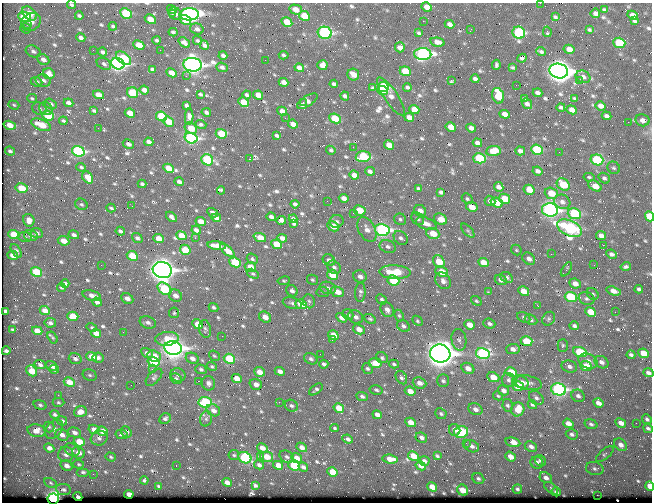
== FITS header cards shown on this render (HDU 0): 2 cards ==
NAXIS1  =                  650 / Width of table row in bytes
NAXIS2  =                  500 / Number of rows in table

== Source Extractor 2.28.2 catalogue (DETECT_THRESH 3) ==
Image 650 x 500 px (HDU 0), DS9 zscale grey, 1 PNG px = 1 image px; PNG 654 x 504 px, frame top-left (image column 1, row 500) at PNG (2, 3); each listed source drawn as its Kron ellipse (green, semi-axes under 4 px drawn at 4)
Background 355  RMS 1.4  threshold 4.07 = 3 sigma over >= 5 px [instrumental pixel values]
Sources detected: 717; of the 717, the 500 brightest by FLUX_AUTO listed and drawn (217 fainter detections omitted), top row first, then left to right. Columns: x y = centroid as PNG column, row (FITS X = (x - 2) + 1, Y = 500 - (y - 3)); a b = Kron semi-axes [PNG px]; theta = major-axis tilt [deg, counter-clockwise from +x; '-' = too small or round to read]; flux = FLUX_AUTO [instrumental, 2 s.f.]
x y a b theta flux
540 3 2 2 - 270
72 5 4 3 - 160
427 7 5 4 - 890
296 9 6 5 - 840
172 10 5 3 - 150
604 10 4 3 - 150
29 13 8 5 -41 1500
126 13 6 5 - 4300
595 13 5 4 - 340
172 14 3 2 - 410
175 14 7 5 -30 400
189 14 10 6 2 30000
633 15 5 4 - 560
79 16 4 3 - 200
304 16 6 4 -27 2000
24 17 6 5 - 4500
555 17 4 3 - 150
150 19 6 4 -29 1000
185 20 6 4 -31 1500
423 21 2 2 - 460
635 21 4 3 - 190
31 22 10 8 34 640
287 22 6 4 -30 1700
27 24 3 3 - 170
450 24 5 4 - 420
113 26 4 3 - 150
25 28 5 4 - 180
197 29 7 5 -18 320
471 29 2 2 - 150
589 30 4 3 - 130
173 32 4 3 - 170
547 32 5 3 - 230
325 33 7 6 - 15000
419 33 4 3 - 170
519 33 6 6 - 9000
81 38 5 3 - 320
157 40 4 3 - 200
197 41 5 4 - 160
438 42 7 4 -12 500
184 43 6 4 -38 300
619 43 6 5 - 3800
139 45 6 4 -24 1300
204 45 5 4 - 270
400 47 5 5 - 500
569 49 5 4 - 780
93 50 2 2 - 360
160 50 2 2 - 590
33 51 8 5 -27 290
102 52 4 3 - 250
541 52 5 3 - 170
423 54 8 6 -2 17000
284 55 5 3 - 160
223 56 4 3 - 260
123 58 9 5 -38 3400
522 58 5 4 - 250
43 59 6 5 - 420
265 60 2 2 - 170
104 64 8 5 -29 210
118 64 7 5 -24 27000
193 65 9 7 -5 45000
322 65 5 5 - 830
496 65 5 3 - 180
222 67 6 4 -23 250
512 67 4 3 - 140
299 68 5 4 - 460
152 69 4 3 - 200
405 71 6 4 -22 2500
559 71 9 7 -14 69000
171 73 5 4 - 780
49 74 6 5 - 750
353 75 6 6 - 820
186 76 2 2 - 210
583 77 7 6 - 400
475 79 4 3 - 270
451 80 3 2 - 510
43 81 8 6 -13 310
579 81 3 2 - 130
36 82 6 4 -23 220
284 82 5 4 - 490
334 84 4 3 - 220
516 85 2 2 - 220
383 87 5 5 - 5100
407 87 4 3 - 200
373 88 4 3 - 130
144 90 5 4 - 530
383 90 5 4 - 4200
132 93 6 5 - 4100
537 93 5 3 - 330
200 94 4 3 - 160
99 95 6 4 -17 740
247 95 4 3 - 230
258 95 5 4 - 810
345 96 4 3 - 230
391 96 22 6 -56 840
498 96 8 5 -74 2100
32 98 5 4 - 140
575 98 4 3 - 140
524 99 4 3 - 170
307 101 12 5 33 540
244 102 5 4 - 1800
68 103 5 3 - 290
303 103 3 2 - 500
51 104 6 5 - 290
527 104 6 4 -50 360
14 105 6 4 -19 140
186 106 4 3 - 200
600 106 5 4 - 560
561 107 4 3 - 190
39 109 7 6 - 230
46 109 7 6 - 260
414 109 5 4 - 760
572 110 5 4 - 610
94 111 4 3 - 160
282 111 5 4 - 590
206 112 5 3 - 270
130 113 5 4 - 1300
505 114 5 4 - 730
48 116 6 5 - 2700
161 116 6 4 -27 3800
606 116 5 4 - 300
189 117 8 4 88 440
409 117 5 4 - 730
285 118 2 2 - 240
335 118 6 4 -25 2300
642 120 7 6 - 520
63 121 4 3 - 170
169 122 6 4 -37 1400
628 122 2 2 - 300
201 124 5 4 - 200
293 124 5 4 - 640
10 125 6 4 -16 950
41 125 10 5 -21 2000
451 127 5 4 - 1000
98 128 2 2 - 140
191 128 6 5 - 1400
471 128 5 4 - 400
221 134 6 4 -19 2600
277 136 4 3 - 170
191 138 6 5 - 14000
149 142 4 4 - 370
477 143 5 4 - 390
128 144 6 4 -28 300
389 145 5 4 - 1000
353 147 2 2 - 190
331 150 5 3 - 180
537 150 6 5 - 5100
10 151 5 4 - 230
78 151 6 5 - 13000
493 151 7 5 7 1100
520 151 5 4 - 420
559 152 2 2 - 380
363 157 7 5 6 4900
479 158 6 5 - 4900
249 159 3 2 - 2800
207 160 6 5 - 6700
597 160 6 5 - 6700
81 167 5 3 - 160
169 168 5 4 - 1400
614 168 7 5 -39 190
370 171 5 4 - 300
537 171 5 4 - 320
354 175 5 4 - 700
88 177 7 4 -52 1200
589 177 5 4 - 150
604 178 6 5 - 230
179 182 4 3 - 270
142 184 4 3 - 170
563 184 7 5 -35 2900
595 186 7 4 -32 1300
499 187 5 4 - 460
22 188 6 4 -14 1800
418 188 3 3 - 140
221 190 4 3 - 130
529 190 5 5 - 1300
441 192 4 4 - 230
551 193 7 5 -18 1600
344 198 5 4 - 530
467 199 6 4 -45 180
504 199 6 5 - 1800
327 201 2 2 - 170
490 201 5 5 - 310
562 202 8 7 - 480
497 203 6 4 -19 1500
81 204 6 5 - 180
295 204 4 3 - 220
132 206 2 2 - 170
472 207 6 5 - 1100
111 208 4 2 - 140
360 210 6 5 - 1700
550 210 8 6 -9 27000
420 211 6 5 - 570
213 213 6 3 -31 400
353 213 2 2 - 190
574 214 7 5 -20 6700
649 216 5 4 - 2200
171 217 6 3 -42 250
271 217 4 3 - 310
216 218 5 4 - 530
293 219 4 3 - 190
400 219 6 5 - 190
418 219 7 5 -44 220
440 219 7 5 -26 1400
29 220 6 5 - 680
281 220 5 4 - 420
201 221 5 4 - 920
337 221 7 6 - 290
294 224 3 3 - 140
426 224 11 6 -20 660
333 226 6 5 - 1200
569 228 13 7 -26 17000
367 229 13 8 -61 740
196 230 5 4 - 380
382 230 7 6 - 21000
120 231 5 3 - 240
468 231 8 4 -48 180
37 233 6 5 - 300
433 233 7 5 -23 1400
14 235 6 4 -23 2100
74 235 5 4 - 280
31 236 7 5 -14 430
182 236 5 4 - 1200
601 236 5 4 - 580
25 237 7 4 -7 200
137 238 5 4 - 260
195 238 2 2 - 270
260 238 6 4 -22 1200
282 238 5 4 - 490
401 238 8 6 -45 280
159 239 5 4 - 1100
64 241 6 4 -24 940
277 244 5 4 - 2100
603 245 2 2 - 870
217 246 9 4 -6 1100
388 247 8 6 -22 310
185 250 5 5 - 2300
516 250 6 4 -47 130
16 251 8 4 -58 240
227 251 9 4 -41 1000
551 254 2 2 - 910
611 254 5 4 - 270
13 255 5 4 - 870
132 256 6 4 -27 2400
252 259 6 5 - 180
529 259 7 5 -41 430
329 260 6 5 - 370
439 261 7 5 -52 1800
235 262 6 4 -25 3800
484 262 5 4 - 1200
101 265 2 2 - 150
594 265 3 2 - 130
250 267 5 5 - 900
334 267 7 6 - 270
626 267 5 4 - 190
566 269 8 4 57 160
162 270 9 8 - 59000
36 272 6 4 -22 3100
395 272 15 7 -3 3200
442 272 6 5 - 1500
253 274 6 4 -29 150
332 275 6 5 - 2300
360 276 7 6 - 410
507 277 7 5 -31 230
312 280 6 4 -30 140
393 280 6 5 - 4800
501 280 6 5 - 380
284 281 6 4 9 130
443 281 9 7 -52 390
65 284 4 3 - 290
575 284 6 4 -26 600
61 288 4 3 - 150
328 288 8 6 -17 300
165 289 8 5 -38 4800
639 289 4 3 - 190
292 291 6 5 - 290
524 291 5 4 - 960
614 291 8 4 -16 630
323 292 6 5 - 140
337 292 7 5 -20 900
360 292 10 5 86 220
488 292 2 2 - 510
593 294 6 5 - 180
92 296 9 5 -17 510
175 296 7 5 -31 510
571 297 6 5 - 5300
127 298 6 5 - 510
381 299 5 4 - 180
587 299 8 6 -17 260
309 301 7 6 - 220
476 301 6 4 -38 150
97 302 5 4 - 340
292 303 10 5 -15 310
301 304 6 4 -22 2100
538 306 3 2 - 420
213 307 5 4 - 180
387 310 8 6 -58 470
6 311 4 3 - 250
45 311 5 4 - 690
590 312 5 4 - 1500
615 312 2 2 - 260
174 313 5 5 - 130
348 314 6 5 - 180
73 316 5 4 - 1900
399 316 6 4 -62 140
265 317 6 5 - 740
356 317 8 6 -32 330
342 318 6 4 -32 660
524 318 7 5 -33 220
370 319 6 4 -27 150
549 319 7 6 - 210
531 320 6 5 - 190
417 321 6 4 -42 140
148 322 8 6 -19 340
50 323 6 4 -11 270
198 324 5 4 - 1100
489 324 6 5 - 240
470 325 5 4 - 1100
403 326 7 5 -33 300
574 326 5 4 - 230
92 327 5 4 - 140
205 329 9 6 -79 210
359 329 6 5 - 650
13 330 4 3 - 130
37 331 5 4 - 1100
123 332 2 2 - 350
96 333 5 4 - 910
333 335 5 4 - 1100
222 336 2 2 - 630
53 338 6 4 -57 130
167 339 11 7 6 1500
332 339 3 2 - 370
459 340 11 7 -81 360
526 341 6 5 - 2300
563 345 6 5 - 140
173 348 9 7 -8 51000
513 349 7 5 4 440
6 351 4 3 - 260
580 352 7 5 -21 3900
147 353 6 4 -32 340
440 353 10 9 - 88000
643 353 5 4 - 1600
320 354 2 2 - 140
483 354 7 5 -12 14000
631 355 4 3 - 190
92 356 5 4 - 940
154 356 7 5 -23 1000
214 356 6 4 -40 140
98 358 6 5 - 270
192 358 7 5 -25 460
382 358 6 5 - 190
75 359 6 5 - 280
229 359 6 5 - 3800
311 359 7 5 -28 240
588 361 10 7 -24 600
153 362 6 4 -17 4100
601 362 7 5 -32 350
375 363 6 5 - 1500
324 364 4 3 - 260
394 364 5 3 - 160
40 365 6 4 -25 270
52 366 6 4 -35 350
212 366 5 4 - 130
586 366 6 4 -22 1700
569 367 8 6 -17 360
468 368 7 5 -30 680
54 369 5 4 - 240
152 369 3 2 - 180
201 369 6 4 -16 190
367 369 6 5 - 190
32 371 6 5 - 1700
280 371 5 4 - 440
259 372 6 4 -21 900
511 372 6 4 -27 1700
648 373 5 4 - 290
90 375 7 5 -22 150
178 375 7 6 - 310
154 377 10 5 46 230
493 377 6 4 -24 1200
401 378 7 5 -59 230
176 379 6 5 - 200
237 379 5 4 - 1300
443 380 6 6 - 200
508 380 7 6 - 270
198 381 2 2 - 330
69 382 6 4 -25 1100
208 383 7 6 - 350
419 383 7 5 -21 530
522 383 7 5 -37 490
527 383 15 7 -11 600
256 384 6 5 - 520
131 385 2 2 - 180
518 386 6 5 - 2400
316 389 8 4 39 190
558 389 7 6 - 18000
376 390 6 4 -13 180
503 390 6 4 -30 390
410 391 5 4 - 730
58 395 2 2 - 390
362 396 6 4 -24 210
498 396 5 4 - 130
578 396 7 6 - 320
536 398 8 6 -38 290
58 402 6 4 -1 140
205 402 6 5 - 7400
279 402 2 2 - 240
598 403 5 4 - 500
40 405 7 4 -16 180
508 405 6 5 - 210
532 405 5 4 - 150
291 406 7 5 -29 230
339 408 5 4 - 1400
475 409 7 5 -24 490
518 409 7 6 - 1500
213 410 7 5 -31 490
80 412 6 5 - 700
441 414 6 5 - 190
55 415 5 4 - 210
377 415 5 4 - 450
165 418 6 5 - 250
206 419 8 6 76 230
647 419 5 4 - 190
62 421 5 4 - 280
411 422 5 4 - 800
568 423 5 4 - 660
621 423 5 4 - 580
636 423 2 2 - 140
591 424 6 4 -19 210
49 427 5 5 - 150
335 428 4 3 - 140
648 428 5 3 - 200
54 429 10 7 51 400
94 429 5 4 - 650
455 430 6 5 - 470
36 431 9 6 -12 1000
103 431 5 4 - 800
126 432 6 4 -52 350
461 432 7 6 - 4300
74 433 7 5 -15 320
122 434 6 4 -12 290
572 434 6 5 - 220
62 435 7 5 -32 450
99 438 8 7 - 350
421 438 6 5 - 330
348 439 5 4 - 300
79 442 5 4 - 1700
513 442 7 4 -13 1200
466 443 2 2 - 250
621 445 7 5 -40 450
472 446 8 6 -25 430
531 446 6 5 - 360
302 447 5 4 - 520
49 448 5 4 - 460
262 448 5 4 - 650
72 450 8 5 -27 270
78 453 6 5 - 660
66 454 8 7 - 350
605 454 11 4 41 210
234 455 5 5 - 130
260 456 2 2 - 1200
413 456 5 4 - 1200
437 456 4 3 - 180
111 457 5 4 - 130
267 457 7 5 -13 1300
287 457 7 5 -32 240
510 457 6 4 -36 640
245 458 7 5 -26 6500
297 458 5 4 - 850
390 459 7 4 -8 850
424 461 5 4 - 360
540 461 6 5 - 200
537 463 6 6 - 380
79 464 5 4 - 130
259 465 5 4 - 270
278 465 5 4 - 860
294 465 6 5 - 3600
66 466 6 5 - 450
176 466 2 2 - 160
421 466 5 4 - 600
303 467 5 3 - 270
595 469 9 6 -15 280
83 472 6 4 0 190
332 472 5 4 - 1600
93 474 2 2 - 250
546 478 6 5 - 430
478 479 6 5 - 220
144 480 4 3 - 170
227 482 5 4 - 440
51 483 7 4 -28 130
159 486 4 2 - 140
255 486 4 3 - 210
650 486 5 4 - 1000
432 487 5 4 - 1000
551 488 8 4 -38 170
517 489 5 4 - 210
63 490 7 5 -7 280
463 490 6 5 - 1400
556 492 4 3 - 220
129 494 5 4 - 580
597 495 2 2 - 1500
78 497 4 3 - 310
53 499 5 5 - 20000
At the frame edge (FLAGS 8, measured only in part): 6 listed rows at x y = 540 3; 72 5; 649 216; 648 373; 650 486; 53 499
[217 fainter detections neither listed nor drawn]